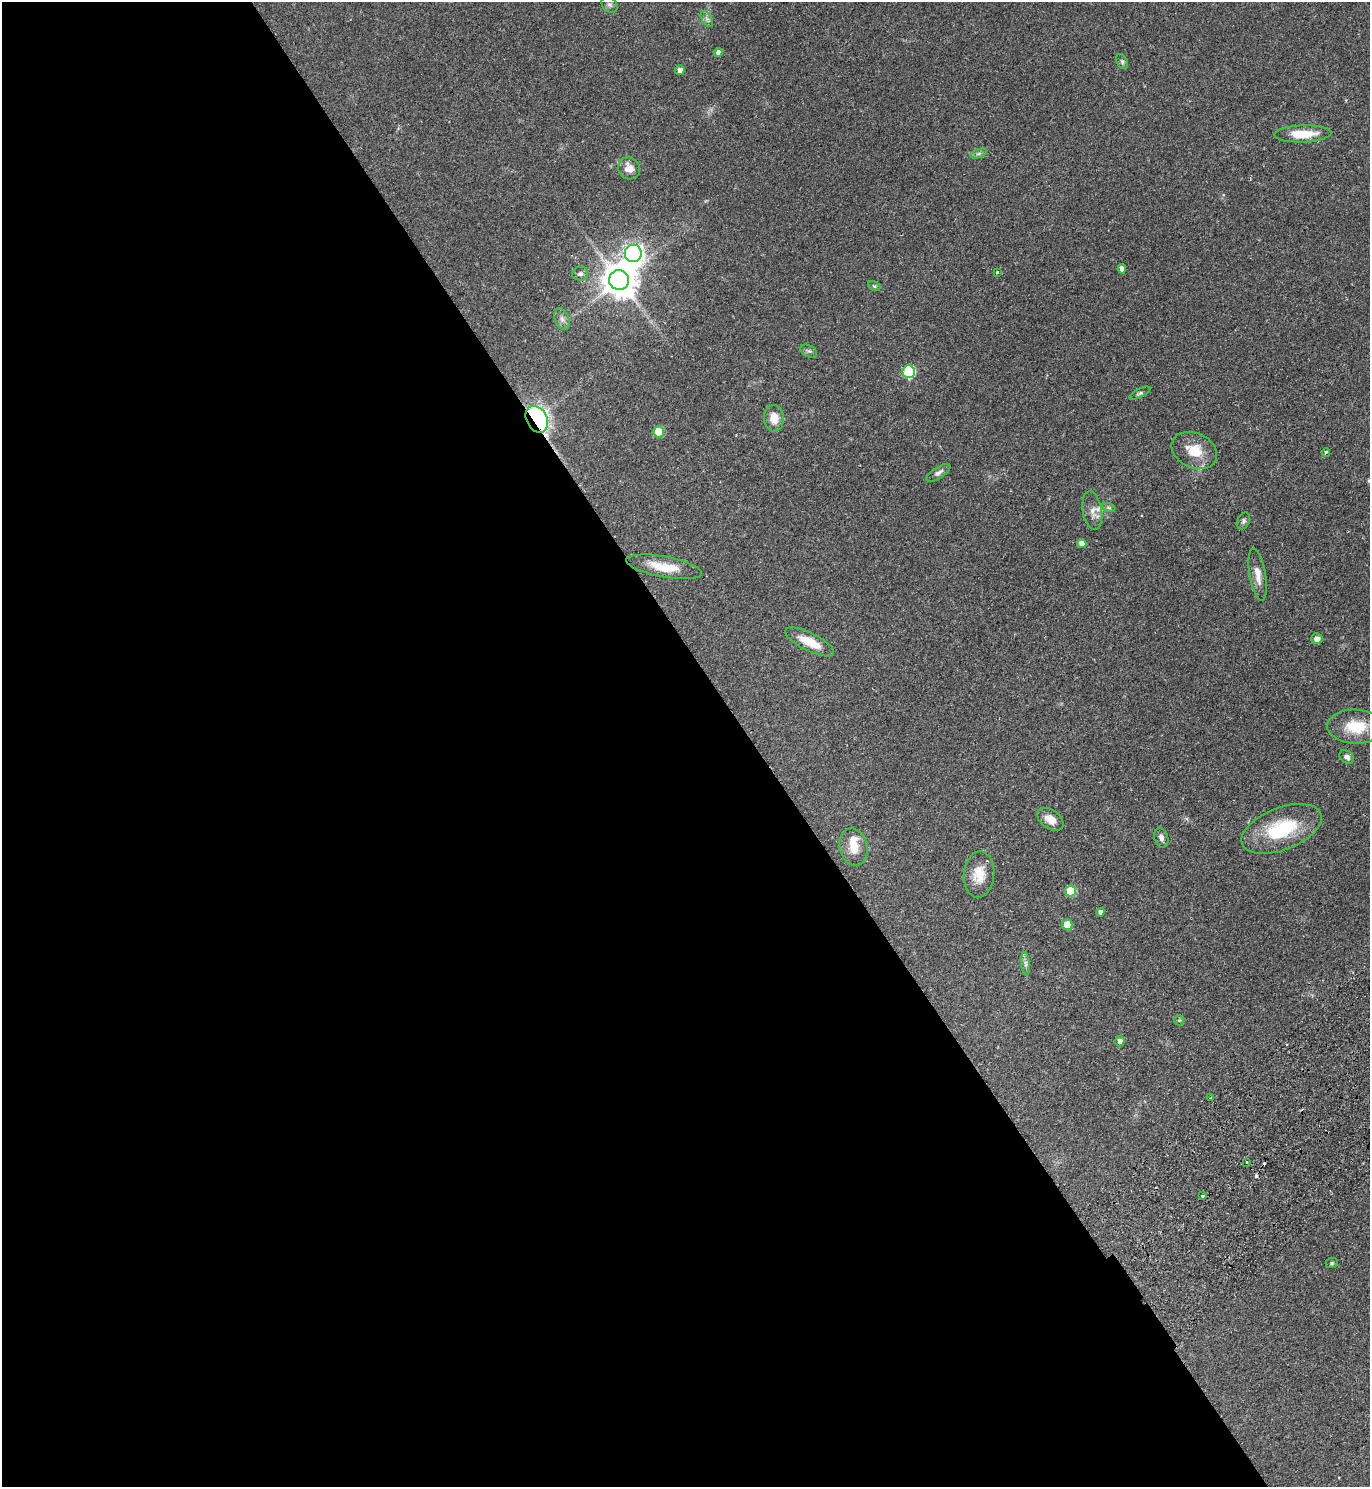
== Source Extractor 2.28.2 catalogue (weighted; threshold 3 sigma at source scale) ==
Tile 9 of 4 x 4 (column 1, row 3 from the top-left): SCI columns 338-1705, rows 1533-3017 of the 6010 x 6034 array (HDU 1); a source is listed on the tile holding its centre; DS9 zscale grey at full resolution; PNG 1372 x 1489 px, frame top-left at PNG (2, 2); each listed source drawn as its Kron ellipse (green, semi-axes under 4 px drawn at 4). Shown black and unused: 55% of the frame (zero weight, under 2 of 3 exposures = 3% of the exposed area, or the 3 px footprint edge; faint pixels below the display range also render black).
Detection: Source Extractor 2.28.2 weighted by HDU 2 'WHT'; one run over the whole footprint, this tile lists its part. Background 0.146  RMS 0.0066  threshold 0.0298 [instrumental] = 3 sigma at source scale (4.5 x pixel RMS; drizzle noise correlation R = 1.50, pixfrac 1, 0.05/0.05 arcsec/px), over >= 5 px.
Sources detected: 53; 2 cosmic-ray / hot-pixel residue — neither listed nor drawn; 2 inside a brighter listed object's ellipse — not listed separately; the other 49 listed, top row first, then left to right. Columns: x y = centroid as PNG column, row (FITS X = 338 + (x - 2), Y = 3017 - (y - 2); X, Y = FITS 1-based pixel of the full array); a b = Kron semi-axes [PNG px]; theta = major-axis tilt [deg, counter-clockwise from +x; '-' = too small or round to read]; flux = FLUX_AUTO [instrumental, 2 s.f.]
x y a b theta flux
609 5 9 7 -44 1.9
707 19 8 5 -58 1.9
718 52 4 4 - 2.6
1122 62 8 5 -63 1.4
680 70 5 4 - 3.1
1303 134 28 8 2 16
979 154 8 4 19 1.4
629 168 11 10 - 7.3
633 253 9 8 - 300
1122 269 5 4 - 3.6
997 272 3 3 - 1.6
580 274 8 7 - 1.9
619 280 10 10 - 1400
874 286 6 4 -26 0.89
562 319 11 7 -67 2.8
809 351 9 5 -25 1.6
909 372 6 6 - 52
1140 393 11 4 27 1.2
774 418 13 10 -87 8.4
537 419 14 10 -62 220
659 432 5 5 - 18
1194 450 24 17 -25 15
1326 452 4 3 - 1.2
938 473 14 5 33 2.4
1109 508 7 4 -19 0.95
1092 511 19 9 -80 5.3
1243 521 9 6 64 1.7
1082 544 4 4 - 5.4
664 567 38 10 -10 15
1258 575 26 8 -80 6.9
1317 639 6 5 - 3.5
810 642 27 9 -26 14
1356 727 28 17 -2 20
1347 757 8 6 -38 2.4
1050 819 15 9 -35 5.9
1281 829 42 21 21 40
1161 838 10 7 -75 2.5
853 847 19 14 -76 10
979 874 23 15 85 12
1070 891 5 5 - 23
1100 912 4 4 - 2.1
1067 925 5 5 - 14
1026 964 11 4 -85 1.9
1179 1020 5 5 - 0.73
1120 1041 5 5 - 2.3
1210 1098 4 2 - 0.64
1247 1162 3 2 - 1
1202 1196 3 3 - 5.3
1332 1263 6 5 - 0.96
Overlapping masked pixels (flux is a lower limit): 1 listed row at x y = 537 419